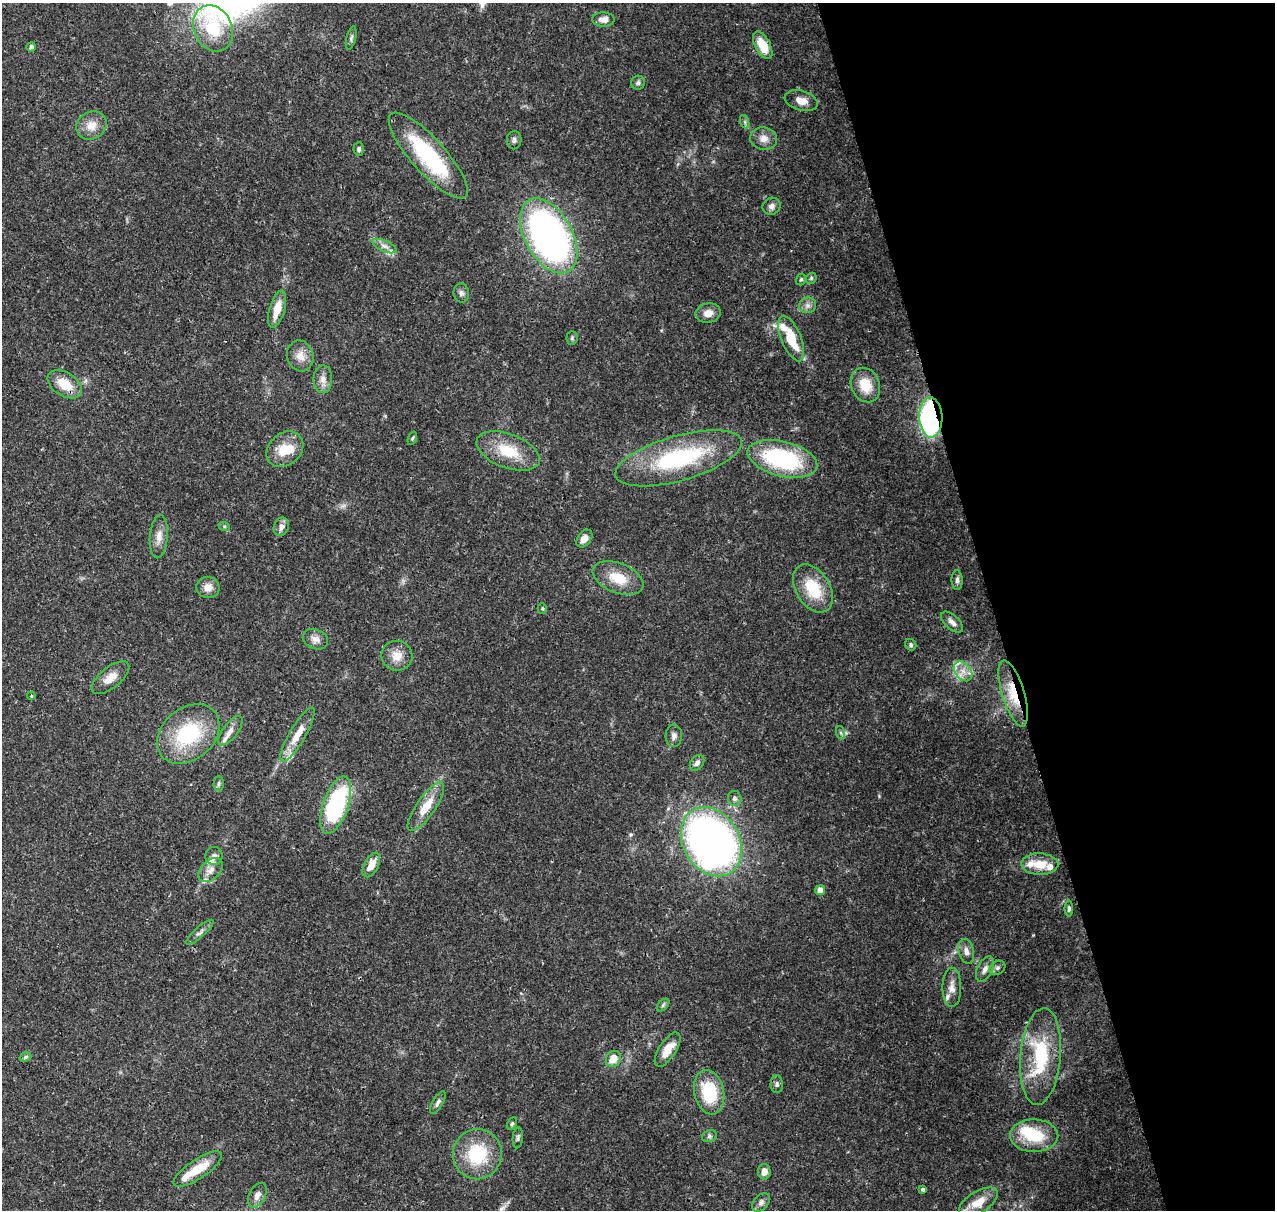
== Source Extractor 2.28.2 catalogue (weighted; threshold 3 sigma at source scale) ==
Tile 12 of 4 x 4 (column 4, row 3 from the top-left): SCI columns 3935-5207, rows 1337-2544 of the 5323 x 5036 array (HDU 1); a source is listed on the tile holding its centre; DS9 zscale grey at full resolution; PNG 1277 x 1212 px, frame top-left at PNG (2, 3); each listed source drawn as its Kron ellipse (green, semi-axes under 4 px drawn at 4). Shown black and unused: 22% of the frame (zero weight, under 3 of 4 exposures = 7% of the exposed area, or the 3 px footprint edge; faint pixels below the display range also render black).
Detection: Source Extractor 2.28.2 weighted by HDU 2 'WHT'; one run over the whole footprint, this tile lists its part. Background 0.0736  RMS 0.0034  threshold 0.0152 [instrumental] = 3 sigma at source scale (4.5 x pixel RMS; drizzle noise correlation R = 1.50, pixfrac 1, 0.0396/0.0396 arcsec/px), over >= 5 px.
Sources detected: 105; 2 inside a brighter object's white glare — neither listed nor drawn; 11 inside a brighter listed object's ellipse — not listed separately; the other 92 listed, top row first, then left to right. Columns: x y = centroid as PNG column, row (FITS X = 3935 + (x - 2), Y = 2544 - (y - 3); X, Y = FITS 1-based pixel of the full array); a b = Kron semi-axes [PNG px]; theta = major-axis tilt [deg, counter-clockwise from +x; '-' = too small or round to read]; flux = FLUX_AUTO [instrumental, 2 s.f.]
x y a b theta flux
603 19 11 7 -2 2.2
213 28 24 19 -64 14
351 38 12 4 76 0.88
763 45 15 7 -62 7
31 47 5 4 - 1.1
638 83 7 7 - 0.81
801 101 17 9 -16 3.5
745 122 7 4 -72 0.7
91 125 16 13 32 4.4
764 139 13 11 -12 2.9
514 140 9 7 88 1
359 149 6 5 - 0.97
428 156 56 17 -48 34
771 206 9 8 - 1.5
549 236 40 24 -61 140
384 246 13 5 -23 1.8
811 278 6 5 - 0.55
801 279 6 4 71 0.52
461 293 9 7 -86 1.3
807 305 9 7 18 1.5
277 309 19 7 73 5.7
708 313 12 9 11 2.9
572 338 7 5 88 0.56
791 338 24 10 -68 11
300 356 15 13 -75 3.8
323 379 14 9 -89 2.6
65 384 19 11 -33 7.7
865 385 18 14 -66 7.6
931 418 20 11 -88 69
412 438 7 4 70 0.52
285 449 20 16 41 8.1
508 451 33 17 -21 12
679 458 65 22 16 40
782 459 35 17 -14 42
224 526 6 4 -18 0.47
281 527 9 7 69 1.9
159 537 21 9 85 3.2
584 539 10 6 52 2.6
618 578 27 15 -22 8.5
957 580 10 5 -88 1
208 587 11 10 - 2.8
813 588 26 17 -58 13
542 608 5 4 - 0.4
952 622 13 7 -43 1.9
315 639 13 10 -22 2.4
911 645 6 5 - 0.67
397 656 15 15 - 4.4
963 671 11 8 -51 2.6
110 678 23 10 39 4.2
1013 693 34 11 -73 9.7
31 696 4 3 - 0.4
230 731 17 7 53 2.5
841 733 7 4 -71 0.6
188 734 34 26 40 26
297 735 31 8 60 6.6
674 736 11 8 88 1.5
697 763 8 6 53 1.3
219 784 7 5 89 0.67
735 798 7 6 - 1.2
336 805 30 12 71 42
426 807 29 9 55 7.5
711 842 37 28 -59 210
214 856 9 8 - 1.5
1040 864 18 10 -2 6.2
371 865 13 7 62 4.2
210 870 14 9 42 2.8
820 890 5 5 - 2.3
1069 909 8 4 -90 0.76
200 932 18 5 42 1.4
966 951 13 7 -77 1.9
997 968 8 6 33 0.97
985 969 14 7 64 2
952 987 20 9 -90 3.1
663 1005 7 4 46 0.61
668 1050 20 8 57 5.8
25 1057 6 4 18 0.62
1040 1057 48 20 85 26
613 1059 8 7 - 4.7
777 1084 9 6 -88 1
709 1092 22 14 -78 17
438 1102 12 5 59 1.1
512 1123 7 4 63 0.54
709 1136 8 6 21 0.81
1034 1136 24 16 -1 14
518 1138 10 5 85 0.79
477 1154 25 24 - 18
198 1169 28 9 33 8.6
764 1172 8 6 -89 2.5
923 1189 4 3 - 1.6
257 1195 13 8 62 2.2
761 1202 11 7 47 1.4
978 1202 22 11 32 6.1
Overlapping masked pixels (flux is a lower limit): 2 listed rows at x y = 931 418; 1013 693